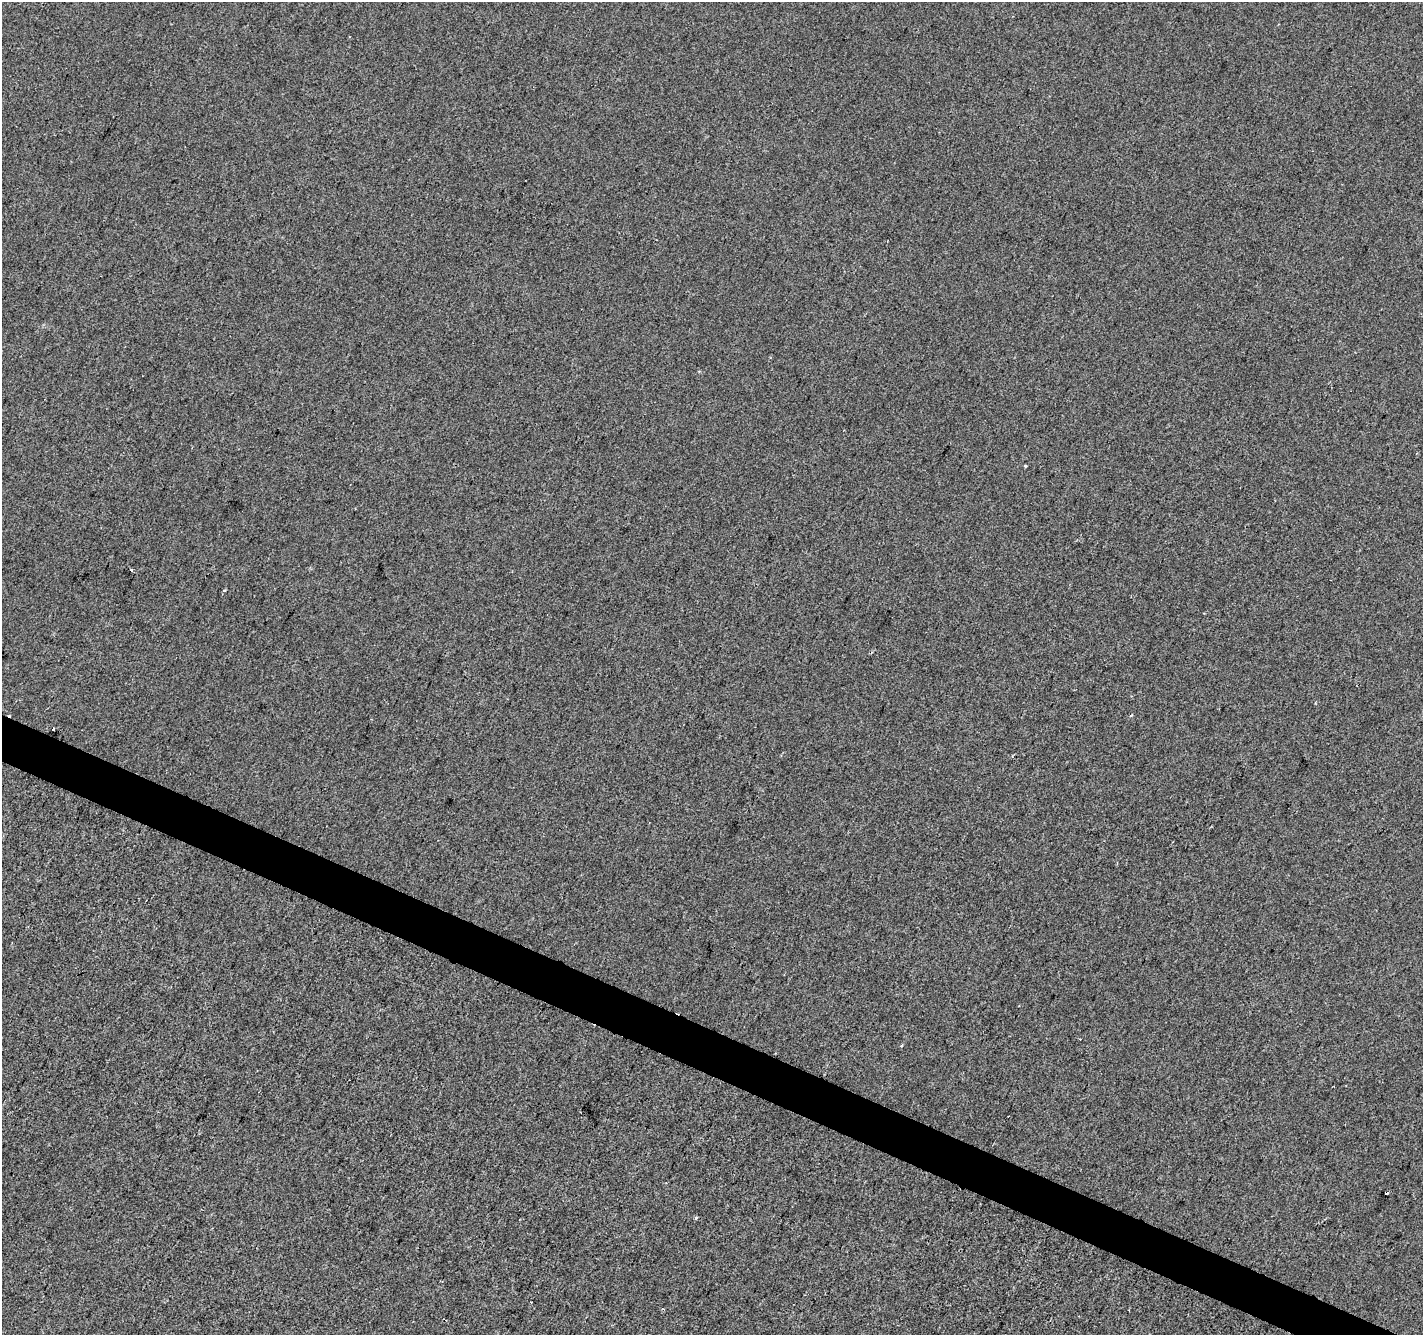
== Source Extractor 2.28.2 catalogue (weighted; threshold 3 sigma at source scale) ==
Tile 6 of 4 x 4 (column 2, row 2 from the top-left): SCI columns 1428-2848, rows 2934-4266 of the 5691 x 5802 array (HDU 1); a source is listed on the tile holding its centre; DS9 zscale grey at full resolution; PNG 1425 x 1337 px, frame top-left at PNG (2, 2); no overlay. Shown black and unused: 3% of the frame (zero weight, under 2 of 3 exposures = <1% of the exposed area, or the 3 px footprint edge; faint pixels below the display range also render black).
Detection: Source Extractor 2.28.2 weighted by HDU 2 'WHT'; one run over the whole footprint, this tile lists its part. Background -9.86e-05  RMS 0.0056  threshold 0.0252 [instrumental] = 3 sigma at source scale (4.5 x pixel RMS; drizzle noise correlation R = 1.50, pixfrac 1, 0.0396/0.0396 arcsec/px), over >= 5 px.
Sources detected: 8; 2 cosmic-ray / hot-pixel residue — not listed; the other 6 listed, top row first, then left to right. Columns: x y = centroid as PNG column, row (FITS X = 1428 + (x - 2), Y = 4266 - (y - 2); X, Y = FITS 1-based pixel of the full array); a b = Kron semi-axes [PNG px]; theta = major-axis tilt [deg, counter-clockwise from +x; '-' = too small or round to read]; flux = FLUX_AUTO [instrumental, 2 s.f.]
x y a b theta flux
699 371 4 3 - 0.65
131 569 3 3 - 2.7
1131 715 4 3 - 0.62
53 729 3 3 - 3
902 1046 3 3 - 1.2
696 1218 3 3 - 1.2